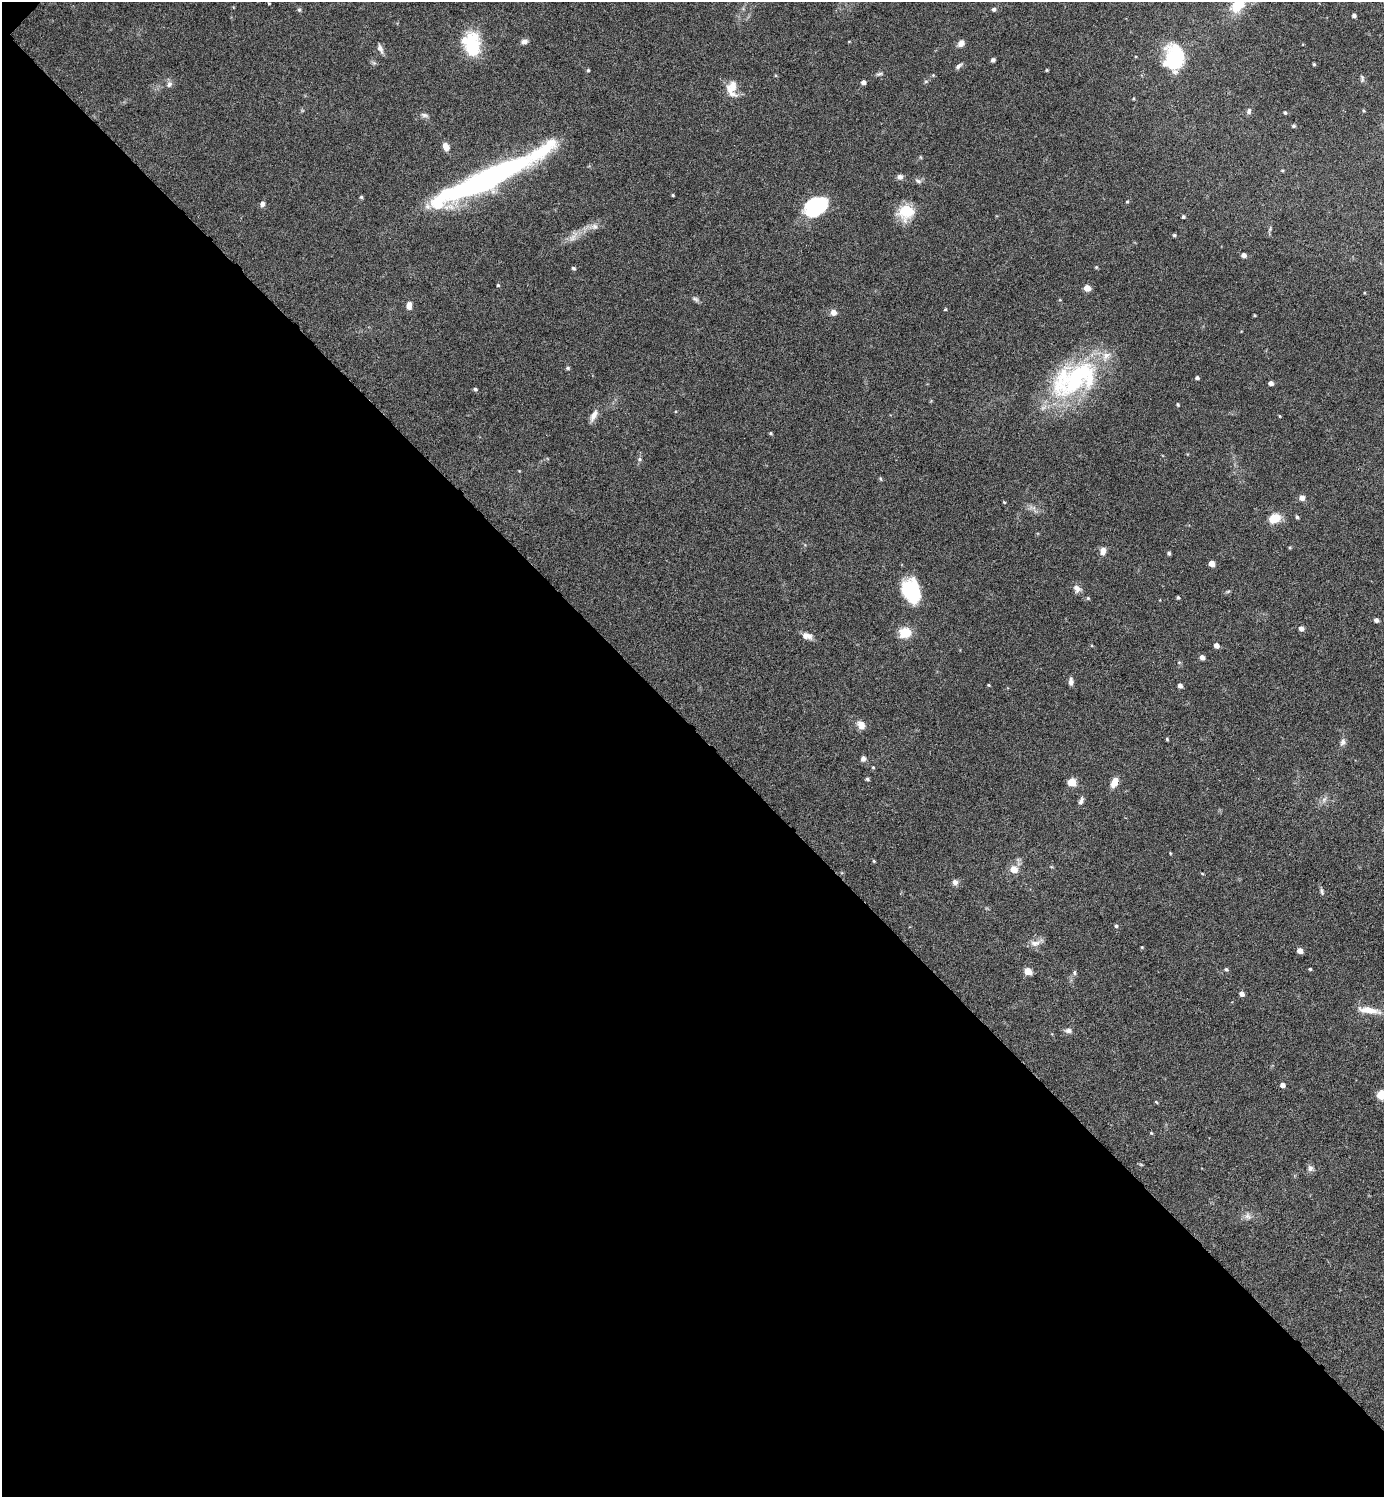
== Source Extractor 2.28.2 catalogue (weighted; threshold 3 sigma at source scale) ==
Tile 9 of 4 x 4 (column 1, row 3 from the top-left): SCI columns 157-1538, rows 1499-2993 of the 5985 x 5984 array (HDU 1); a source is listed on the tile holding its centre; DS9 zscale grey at full resolution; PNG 1386 x 1499 px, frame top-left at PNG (2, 2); no overlay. Shown black and unused: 51% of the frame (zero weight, under 4 of 8 exposures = <1% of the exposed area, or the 3 px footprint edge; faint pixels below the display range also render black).
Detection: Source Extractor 2.28.2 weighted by HDU 2 'WHT'; one run over the whole footprint, this tile lists its part. Background 0.121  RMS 0.0053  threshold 0.0215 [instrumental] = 3 sigma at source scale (4.09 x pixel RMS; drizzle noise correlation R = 1.36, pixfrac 0.8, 0.05/0.05 arcsec/px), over >= 5 px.
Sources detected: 124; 3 inside a brighter object's white glare — not listed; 5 inside a brighter listed object's ellipse — not listed separately; the other 116 listed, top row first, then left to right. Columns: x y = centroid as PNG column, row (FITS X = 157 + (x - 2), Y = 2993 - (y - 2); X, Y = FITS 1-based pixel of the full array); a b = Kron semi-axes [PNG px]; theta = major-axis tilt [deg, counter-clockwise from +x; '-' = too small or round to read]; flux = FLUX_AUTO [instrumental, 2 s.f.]
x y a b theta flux
269 3 4 3 - 0.35
1237 6 21 14 36 11
994 9 5 5 - 1.2
299 10 6 5 - 0.83
1354 15 4 4 - 1.3
524 41 8 6 8 1.8
961 43 9 7 49 2.3
471 44 28 19 -79 22
380 48 11 6 -64 2.1
1175 58 24 18 85 36
993 60 5 4 - 1.1
1314 64 4 3 - 0.52
958 66 9 5 37 1.4
588 70 4 4 - 0.7
1047 70 4 4 - 0.49
879 74 10 4 15 0.95
933 75 4 4 - 0.45
1362 78 9 4 88 0.88
926 81 6 4 19 0.64
863 82 4 4 - 1.7
169 84 8 7 - 1.6
732 87 20 12 66 6.3
1363 110 4 3 - 0.5
1249 111 8 6 68 1.1
1285 112 4 4 - 0.71
424 115 11 5 -10 1.4
1293 126 4 4 - 0.8
446 147 9 7 -64 3.2
1282 170 5 3 - 0.49
900 177 8 7 - 1.7
485 181 99 19 27 130
918 181 9 5 -21 1.3
673 195 4 3 - 0.51
361 197 4 4 - 0.65
1127 202 4 4 - 0.5
262 204 6 6 - 1.6
818 204 30 16 56 29
906 212 19 18 - 13
1183 217 4 4 - 0.76
595 226 8 8 - 1.9
1174 235 4 4 - 0.69
572 238 12 6 53 2.7
1244 255 5 4 - 2.1
1096 267 5 4 - 0.52
573 268 5 4 - 0.86
498 285 4 3 - 0.5
1087 288 5 5 - 5.1
695 299 9 5 -26 1.2
409 306 9 6 87 2.7
945 309 4 4 - 0.5
833 312 8 7 - 2.4
1254 315 4 3 - 0.43
568 368 5 5 - 0.68
1197 378 4 4 - 1.1
1075 379 64 39 27 68
1271 383 4 4 - 1.9
475 389 5 4 - 0.81
1177 404 4 4 - 0.64
594 415 16 7 62 3.1
771 433 4 3 - 0.58
639 459 5 5 - 0.87
880 479 6 3 -81 0.57
1302 498 5 5 - 2.9
1004 502 4 3 - 0.45
1297 517 5 3 - 0.82
1274 519 13 9 26 7.9
1290 548 4 4 - 0.54
1103 551 9 7 79 2.6
1169 553 4 4 - 0.88
1212 564 5 4 - 3.9
1077 588 10 7 -48 2.6
911 591 20 15 -66 37
1228 591 6 4 19 0.61
1178 597 4 3 - 0.68
1088 598 5 4 - 0.57
1376 620 5 4 - 1.5
1301 628 5 5 - 2.1
905 633 14 11 3 8.5
809 636 10 9 - 2.5
1216 646 5 4 - 2.6
1202 657 5 5 - 2.1
1071 681 10 5 86 1.7
989 685 4 4 - 0.48
1180 686 5 4 - 1.7
861 725 10 8 -59 3.8
1167 739 4 3 - 0.51
1343 742 9 6 66 1.8
863 759 6 5 - 1.8
873 767 4 4 - 0.48
867 779 5 4 - 0.81
1072 782 6 5 - 13
1114 782 13 7 66 4
1081 801 10 5 64 1.5
1170 853 4 3 - 0.42
874 861 4 4 - 0.5
1014 869 7 6 - 6
1202 873 4 3 - 0.41
955 882 7 7 - 2
1322 892 9 4 -79 0.98
1116 926 4 4 - 0.77
1035 943 14 8 3 3.1
1142 947 5 4 - 0.46
1300 951 5 4 - 3.5
1226 969 5 4 - 0.73
1310 969 3 3 - 0.51
1028 971 5 4 - 9.7
1074 973 8 4 -90 0.85
1242 994 5 4 - 2.4
1369 1010 26 7 -9 6.8
1068 1031 8 7 - 1.6
1282 1085 5 4 - 2.1
1381 1095 6 5 - 21
1156 1102 5 3 - 0.45
1151 1133 4 4 - 0.49
1310 1168 9 7 -84 1.6
1248 1216 9 7 -25 1.9
Isophote crosses this tile's border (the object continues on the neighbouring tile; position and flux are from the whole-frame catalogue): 2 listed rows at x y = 1237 6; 1381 1095